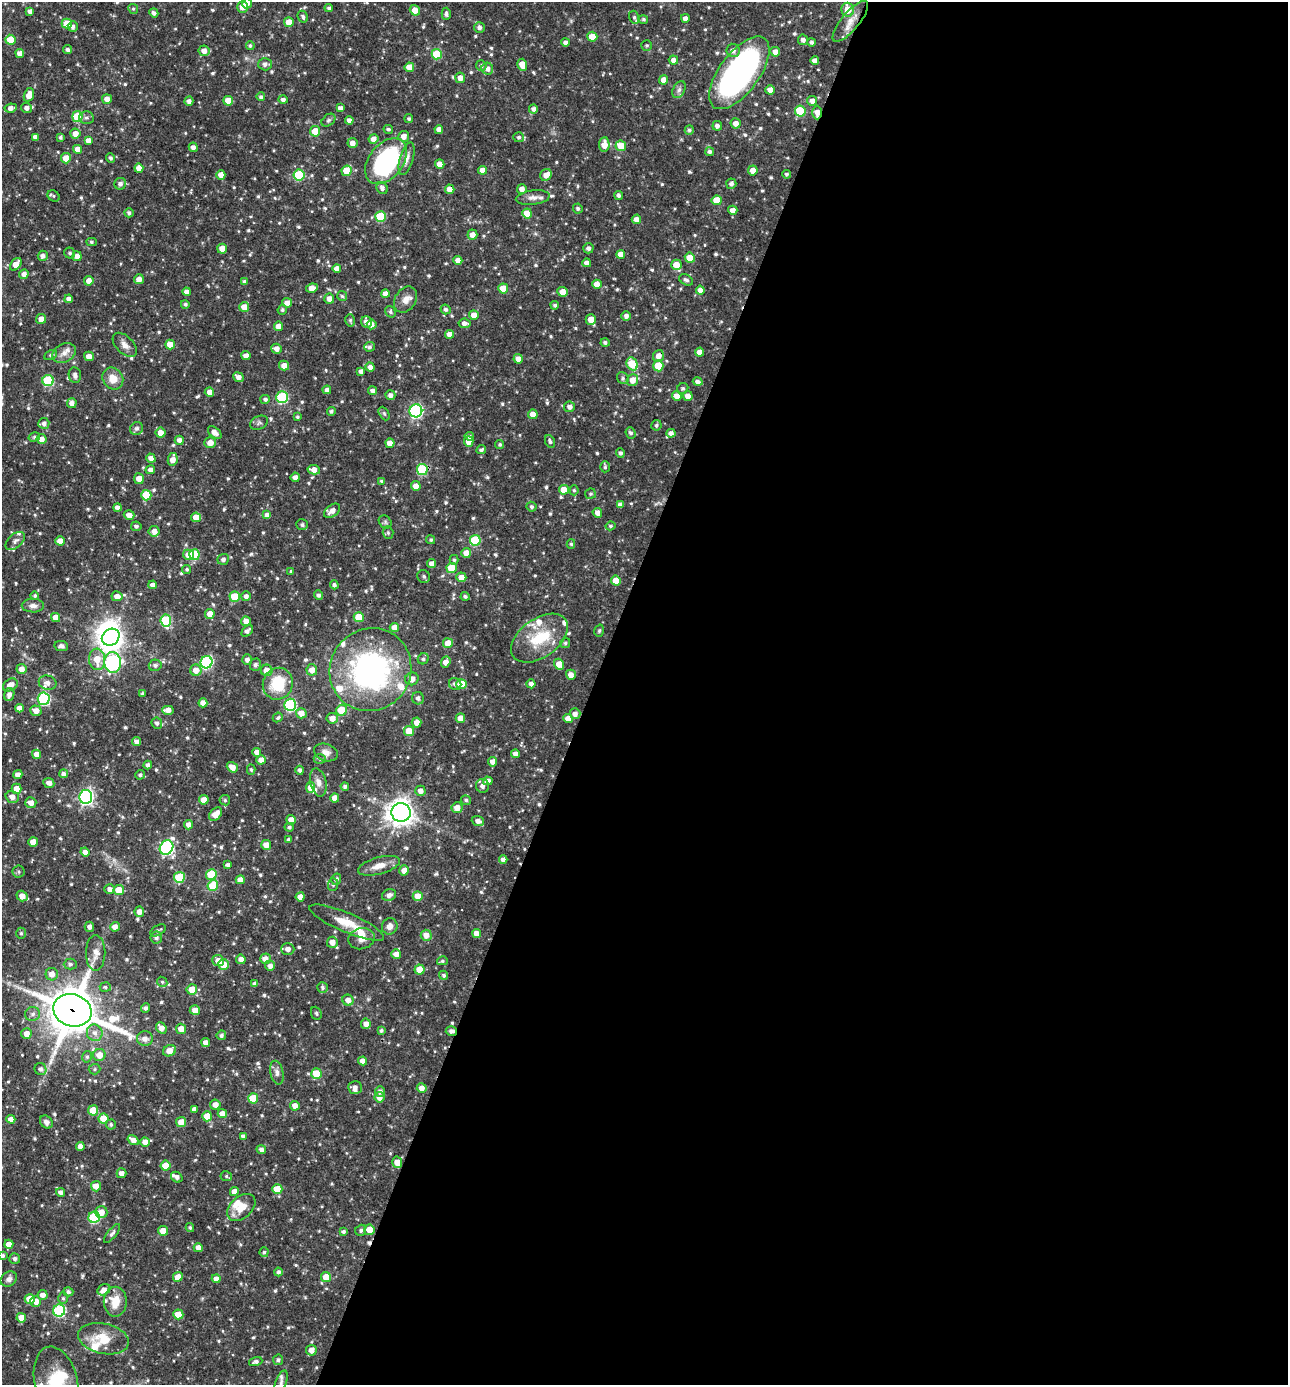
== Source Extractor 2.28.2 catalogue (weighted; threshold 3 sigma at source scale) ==
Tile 12 of 4 x 4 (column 4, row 3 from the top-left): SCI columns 4128-5413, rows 1385-2767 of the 5550 x 5536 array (HDU 1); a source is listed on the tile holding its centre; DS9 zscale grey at full resolution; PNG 1290 x 1387 px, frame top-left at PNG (2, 2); each listed source drawn as its Kron ellipse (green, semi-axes under 4 px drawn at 4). Shown black and unused: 54% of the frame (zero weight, under 3 of 4 exposures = <1% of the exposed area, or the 3 px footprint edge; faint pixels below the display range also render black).
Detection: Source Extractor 2.28.2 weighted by HDU 2 'WHT'; one run over the whole footprint, this tile lists its part. Background 0.0682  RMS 0.0037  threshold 0.0164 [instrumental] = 3 sigma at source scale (4.5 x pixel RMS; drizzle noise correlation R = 1.50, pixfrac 1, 0.05/0.05 arcsec/px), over >= 5 px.
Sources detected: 752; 6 inside a brighter object's white glare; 1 cosmic-ray / hot-pixel residue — neither listed nor drawn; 21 inside a brighter listed object's ellipse — not listed separately; of the other 724, all 500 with FLUX_AUTO >= 0.584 (the completeness limit of this list) listed and drawn (224 fainter detections not listed), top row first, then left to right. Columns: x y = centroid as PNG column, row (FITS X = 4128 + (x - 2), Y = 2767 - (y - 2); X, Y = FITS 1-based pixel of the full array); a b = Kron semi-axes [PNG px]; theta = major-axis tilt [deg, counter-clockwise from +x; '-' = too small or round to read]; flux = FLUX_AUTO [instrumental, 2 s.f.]
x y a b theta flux
247 3 5 5 - 2.1
243 7 6 5 - 3.1
329 8 4 4 - 0.8
133 9 5 4 - 0.6
415 10 5 5 - 3.2
848 10 7 6 - 5.4
30 11 4 4 - 1.5
154 13 4 4 - 1.2
446 14 6 4 88 0.99
303 17 6 5 - 1
634 17 6 5 - 0.8
685 18 4 4 - 1.5
643 19 5 4 - 0.72
850 21 25 9 50 4.3
289 22 5 5 - 4.1
67 23 5 5 - 6
73 26 5 5 - 1.1
479 28 5 5 - 1.2
592 37 5 5 - 4.6
10 40 5 5 - 8.4
803 40 5 5 - 1.4
565 42 4 4 - 1.3
812 42 4 4 - 0.99
647 45 5 5 - 0.59
250 46 4 4 - 0.74
68 50 4 4 - 1.1
733 50 7 6 - 2
204 51 5 5 - 2.3
775 52 5 4 - 2.4
20 53 4 4 - 2.4
437 54 5 5 - 14
673 60 5 4 - 1.9
815 61 4 4 - 2
265 64 6 6 - 1.6
522 65 6 5 - 4.4
481 66 5 5 - 0.85
409 67 5 5 - 4.2
487 69 6 5 - 2.1
739 73 43 20 53 110
460 78 5 5 - 2.5
664 80 4 4 - 3.1
679 90 9 6 63 1.2
770 90 5 4 - 2.5
29 95 7 5 72 3.4
261 97 4 4 - 0.94
107 99 5 5 - 2.5
283 100 4 4 - 1.3
189 101 4 4 - 1.4
228 101 5 4 - 4.6
812 101 5 4 - 2.2
11 108 6 4 7 1.8
26 108 5 5 - 1.5
340 108 4 4 - 1.5
533 109 4 4 - 1.2
800 111 5 5 - 19
817 113 7 5 -90 2.7
77 116 5 5 - 16
86 117 7 6 - 0.99
409 119 4 4 - 0.85
328 120 8 5 41 0.8
349 120 4 4 - 1.7
736 123 5 5 - 2.3
717 126 5 4 - 1.3
388 129 5 4 - 0.64
439 129 4 4 - 2.1
689 130 5 4 - 0.84
315 131 5 5 - 6.6
75 134 5 5 - 3
404 136 5 5 - 2.3
35 137 4 4 - 1.8
60 137 3 3 - 0.77
519 137 5 5 - 0.86
374 139 5 4 - 2.3
88 141 4 4 - 2.5
352 143 5 5 - 2.1
604 145 7 5 87 3.6
621 146 5 5 - 7
193 147 4 4 - 1.6
77 149 4 4 - 3
709 152 4 4 - 0.94
66 158 5 5 - 5.5
110 158 5 4 - 0.91
407 159 17 6 74 2.2
386 161 26 17 52 50
440 164 5 4 - 2.7
139 168 4 4 - 3.3
483 170 4 4 - 2.4
753 170 5 5 - 3
347 171 5 5 - 7.2
786 174 4 4 - 0.73
221 175 5 4 - 3.2
299 175 5 5 - 21
546 175 6 5 - 2.7
120 184 6 5 - 1.5
731 184 5 5 - 1.3
382 188 6 5 - 1.1
450 189 4 4 - 3.5
522 189 5 5 - 2.1
619 195 4 4 - 1
54 196 6 5 - 0.62
533 198 17 7 6 2.2
717 200 5 5 - 5.6
578 208 5 4 - 0.9
733 210 5 4 - 2.2
129 213 4 4 - 0.9
527 213 5 5 - 5.9
380 216 5 5 - 17
636 219 5 4 - 2.1
472 235 5 5 - 2.3
91 242 5 4 - 0.6
588 248 5 5 - 1.2
222 249 5 5 - 3.3
70 253 5 5 - 0.85
621 254 4 4 - 3.4
43 256 5 5 - 1.4
77 256 5 4 - 2.5
690 258 5 5 - 5.9
458 260 4 4 - 2.2
587 263 4 4 - 1.8
16 264 7 4 52 3.5
676 265 5 5 - 4.4
337 269 4 4 - 2.4
24 274 5 4 - 1.7
139 279 5 4 - 2.6
686 280 7 5 -29 1
89 281 5 4 - 2.6
245 281 4 4 - 0.87
597 284 4 4 - 3.1
312 288 6 4 8 3.4
503 288 5 5 - 7.7
700 290 4 4 - 2.5
187 292 4 4 - 1.7
563 292 5 4 - 3.3
385 294 4 4 - 2.2
342 296 5 5 - 0.67
69 299 4 4 - 1.8
329 299 5 5 - 2.3
405 300 14 10 56 3.2
287 303 5 4 - 2.2
185 304 4 4 - 0.79
555 305 4 4 - 0.77
244 307 5 5 - 3.6
446 309 5 4 - 0.93
282 310 5 4 - 0.72
390 312 6 5 - 0.74
474 315 5 5 - 2.8
626 316 5 5 - 1.5
41 319 5 5 - 2.9
591 319 5 5 - 3.8
350 320 6 5 - 0.7
366 322 6 5 - 2.5
464 323 6 4 -9 1.6
372 324 5 5 - 2.1
278 326 5 4 - 2.7
449 334 4 4 - 2.7
605 342 4 4 - 0.81
125 345 15 8 -46 2.4
170 345 5 4 - 4.6
369 347 5 4 - 0.87
277 349 5 5 - 2.4
700 352 4 4 - 2.4
64 353 12 9 28 2.7
50 355 6 4 28 0.68
89 356 5 4 - 2.2
246 356 4 4 - 2.2
658 356 6 5 - 2.7
518 359 5 4 - 2.5
632 364 7 5 -63 12
284 365 5 5 - 2.5
658 366 5 5 - 10
370 367 4 4 - 1.8
361 371 4 4 - 1.3
75 375 8 6 -81 1.4
238 377 5 4 - 1.9
623 378 6 5 - 0.75
113 379 11 10 - 4.7
632 380 6 5 - 3.1
48 381 5 5 - 23
698 382 5 4 - 1.4
683 388 6 5 - 0.75
327 390 4 4 - 1.5
373 391 4 4 - 1.4
209 392 5 4 - 2.3
390 395 5 5 - 1.7
677 396 5 4 - 2.9
688 396 5 5 - 2.8
282 397 6 5 - 31
265 399 5 4 - 0.97
72 403 5 5 - 2
570 407 5 5 - 1.6
331 411 4 4 - 0.89
416 411 6 6 - 60
384 413 7 4 -63 0.61
533 414 5 4 - 2.5
297 417 4 3 - 0.63
44 423 5 5 - 1.4
259 423 9 6 27 0.89
656 425 5 5 - 0.74
137 428 7 6 - 1.1
215 432 8 5 -42 2.6
161 433 5 5 - 2.8
630 433 6 5 - 0.75
671 433 4 4 - 1.5
469 436 4 4 - 0.9
34 437 6 4 16 0.61
41 439 5 5 - 2.6
179 440 4 4 - 1.8
469 441 5 5 - 3.2
550 441 7 5 -65 0.92
210 443 5 5 - 3.3
390 443 5 4 - 3.1
500 444 5 4 - 0.68
481 450 5 4 - 0.78
620 453 5 4 - 0.94
151 458 5 4 - 1.8
173 459 6 5 - 2.5
605 467 5 4 - 0.7
422 469 5 5 - 19
150 470 5 4 - 1.6
314 470 6 4 -11 2.6
295 477 5 4 - 1.7
139 479 5 5 - 3.1
381 481 4 3 - 0.58
416 486 5 5 - 2.5
564 490 5 5 - 4.5
574 490 5 4 - 0.62
590 494 5 5 - 0.67
146 495 5 5 - 10
620 505 4 4 - 1.7
531 507 5 4 - 0.82
117 508 4 4 - 1.5
332 511 9 5 37 2.4
597 513 5 4 - 2.2
129 515 5 4 - 2.4
267 515 4 4 - 2.6
196 517 5 4 - 4.4
385 522 7 6 - 0.79
302 525 6 5 - 0.97
136 526 5 4 - 0.91
610 526 5 4 - 0.69
154 531 5 5 - 2.4
388 533 6 5 - 0.64
431 540 5 4 - 0.65
475 540 5 5 - 17
15 541 11 7 42 1.5
60 541 5 4 - 3.3
571 544 5 4 - 0.61
466 553 5 4 - 3
188 555 5 5 - 3.3
194 555 5 5 - 14
223 559 6 5 - 1.1
454 560 5 4 - 0.64
432 563 4 4 - 2.3
452 568 5 5 - 10
187 569 4 4 - 0.62
291 571 4 3 - 0.59
424 576 7 6 - 0.84
461 577 5 5 - 3
616 581 5 5 - 4.9
153 585 4 4 - 1.6
334 585 4 4 - 0.97
319 595 4 4 - 1.1
35 596 4 4 - 0.71
117 596 5 5 - 2.1
246 596 5 5 - 1.4
465 596 4 4 - 0.81
235 597 5 5 - 9.3
33 606 11 6 -1 1.7
210 614 5 5 - 3.3
55 617 4 4 - 3.4
359 617 5 5 - 8.7
166 620 6 5 - 23
246 621 5 4 - 2.4
394 627 5 4 - 2.7
247 631 7 4 46 1.2
599 631 6 4 73 0.6
111 637 9 8 - 270
539 638 32 19 36 15
448 643 5 5 - 4.2
565 643 5 5 - 0.76
61 646 7 5 -9 1.1
97 659 11 8 -85 5.2
423 659 6 5 - 0.9
247 660 5 5 - 1.4
206 662 6 6 - 40
446 662 6 4 70 2.6
113 663 10 8 -89 65
559 664 5 5 - 3.7
155 665 6 5 - 1.2
255 665 6 5 - 1.2
21 669 5 5 - 2.5
196 670 6 5 - 3.2
267 670 6 5 - 3.9
312 670 5 5 - 2.9
370 670 42 40 55 82
571 675 5 4 - 2.2
412 679 7 6 - 2.2
48 683 9 7 -12 1.6
278 684 16 15 - 14
455 684 6 6 - 1.2
462 684 5 5 - 8.1
531 684 4 4 - 1.6
10 685 8 5 32 3.4
142 693 4 4 - 0.61
9 695 6 5 - 1.8
418 698 6 6 - 1.2
44 699 6 6 - 33
203 703 4 4 - 2.4
290 705 6 6 - 37
19 708 4 4 - 2.3
168 710 5 4 - 2.8
342 710 5 5 - 9.2
36 711 5 5 - 2.8
301 713 5 5 - 3.6
575 714 5 5 - 1.8
278 717 5 4 - 0.69
332 718 5 5 - 2.7
460 718 4 4 - 4
568 718 4 4 - 2.8
157 723 6 5 - 1
417 723 5 5 - 2.6
409 731 5 5 - 6.6
137 742 4 4 - 1.6
257 752 4 4 - 2.3
326 752 12 8 -18 2.2
37 754 4 4 - 2.6
516 754 4 4 - 2.3
320 759 6 4 -1 0.61
261 760 5 4 - 2.6
493 762 5 4 - 2.6
148 765 4 4 - 1.1
232 767 6 4 -37 3
251 769 5 4 - 0.66
300 770 4 4 - 0.95
64 774 4 4 - 1.5
18 775 4 4 - 2.2
140 775 5 4 - 0.71
488 781 5 4 - 2
318 782 14 8 -76 2.3
49 783 5 5 - 1.7
345 786 4 4 - 0.91
482 786 7 6 - 1.9
311 787 5 4 - 3.5
17 789 5 5 - 3.5
420 791 5 5 - 2.1
12 797 7 6 - 2.2
86 797 7 6 - 93
335 798 4 4 - 3.3
204 800 5 5 - 3.5
225 800 5 5 - 0.68
466 800 5 5 - 0.78
31 803 5 5 - 2.4
457 808 5 5 - 3.1
401 812 9 9 - 320
216 814 8 5 46 3.8
291 820 5 4 - 2.6
478 821 6 5 - 1.9
189 825 4 4 - 2.4
289 827 5 4 - 0.82
289 839 4 4 - 1
33 842 5 4 - 3.9
266 845 5 5 - 2.7
166 848 7 6 - 62
85 852 4 4 - 2.1
503 860 4 4 - 1.8
228 865 4 4 - 1.1
379 866 22 8 15 4.1
404 870 5 5 - 2.5
19 872 6 6 - 0.7
211 875 5 5 - 13
179 877 5 5 - 18
336 879 6 5 - 0.95
240 880 5 4 - 2.8
333 885 6 5 - 0.78
213 886 5 5 - 11
110 889 5 5 - 1.7
119 890 5 5 - 5.8
389 895 7 5 24 1.5
22 896 5 5 - 3.1
418 896 5 5 - 4.6
300 897 4 4 - 2.2
139 912 5 5 - 2.4
347 923 40 9 -23 8.5
390 926 8 7 - 2.3
89 927 5 4 - 1.6
115 927 5 4 - 2.5
158 930 8 5 30 0.86
21 933 5 5 - 0.68
476 934 4 4 - 2.7
426 935 5 5 - 2.9
156 938 6 6 - 0.82
361 939 13 10 14 2.9
332 942 5 5 - 2.5
288 949 6 6 - 2.1
96 953 17 9 -90 3.2
396 954 5 5 - 2.6
241 959 4 4 - 2.3
265 959 5 5 - 2.7
218 961 6 5 - 2.8
442 961 5 4 - 0.65
70 964 6 5 - 0.8
223 964 5 5 - 4.9
270 966 5 5 - 1.8
419 970 5 5 - 6.5
52 974 6 6 - 2.8
444 975 4 4 - 0.77
162 982 5 4 - 0.62
255 984 4 4 - 1.4
105 987 5 4 - 0.64
322 987 5 5 - 0.87
192 989 5 5 - 4.6
348 1000 6 5 - 2.5
146 1008 5 4 - 1.1
72 1010 19 16 -18 1300
195 1010 5 5 - 2.5
316 1013 7 5 -66 0.74
33 1014 7 6 - 1.4
366 1024 5 5 - 2.2
161 1028 6 4 -49 2.6
181 1029 5 5 - 3.1
381 1030 4 4 - 0.74
451 1031 6 4 4 1.5
95 1033 8 7 - 2
26 1034 5 5 - 3.2
221 1035 5 5 - 0.81
145 1039 8 7 - 2.2
205 1043 4 4 - 1.9
169 1051 7 5 24 3.6
99 1055 6 6 - 3.5
87 1057 6 5 - 0.77
363 1061 4 4 - 2.6
40 1069 6 6 - 1.2
95 1069 6 5 - 0.63
277 1073 12 6 -78 1.7
316 1074 5 5 - 8.3
355 1087 7 6 - 1.6
422 1088 5 4 - 2.4
380 1091 5 5 - 1.2
379 1097 5 5 - 2.6
253 1098 5 5 - 9.9
215 1105 5 5 - 2.4
295 1106 5 4 - 2.5
194 1109 4 4 - 1.5
93 1110 5 5 - 7.4
222 1114 5 4 - 2.7
207 1116 5 5 - 6.6
11 1119 4 4 - 2.5
103 1119 5 5 - 6.8
46 1122 7 5 -51 1.4
181 1122 5 5 - 3.1
111 1124 5 5 - 0.67
243 1136 4 4 - 1.3
133 1140 6 4 -33 2.5
145 1142 5 4 - 2.3
80 1146 4 4 - 2.3
261 1149 5 4 - 1.4
397 1162 6 5 - 3.6
166 1166 5 5 - 6.9
121 1173 5 5 - 1.8
226 1176 5 5 - 0.59
177 1177 6 5 - 1.7
96 1186 5 5 - 3.2
277 1189 5 5 - 7.5
234 1191 4 4 - 2.4
60 1192 4 4 - 1.3
241 1207 16 11 41 5.1
101 1212 6 6 - 3.2
94 1217 6 5 - 27
190 1227 4 4 - 0.62
361 1230 6 5 - 0.85
369 1230 5 5 - 4.8
163 1231 5 4 - 4.6
343 1232 4 3 - 0.89
112 1234 11 4 51 1.1
9 1244 4 4 - 3
198 1248 4 4 - 2.5
264 1252 5 4 - 0.65
2 1256 4 4 - 0.9
15 1259 5 5 - 1.1
278 1272 4 4 - 0.92
178 1277 5 4 - 3.6
326 1277 5 5 - 5.2
9 1279 9 7 37 1.5
216 1279 4 4 - 2.2
104 1290 7 5 29 2.1
68 1292 5 4 - 0.88
43 1295 5 5 - 2.1
63 1298 6 5 - 0.6
30 1299 5 5 - 5.8
36 1301 5 5 - 2.8
115 1302 15 11 -90 6.6
59 1311 6 6 - 38
178 1314 5 5 - 6.9
21 1318 5 4 - 4.2
103 1339 26 15 -12 8.9
311 1350 5 5 - 2.7
278 1360 5 5 - 0.95
256 1362 7 4 16 1.1
56 1381 35 21 -76 19
281 1383 13 5 70 1.5
Overlapping masked pixels (flux is a lower limit): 5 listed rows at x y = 850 21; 817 113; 658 356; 72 1010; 451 1031
Isophote crosses this tile's border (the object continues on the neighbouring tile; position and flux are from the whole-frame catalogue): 4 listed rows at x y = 247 3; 2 1256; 56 1381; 281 1383